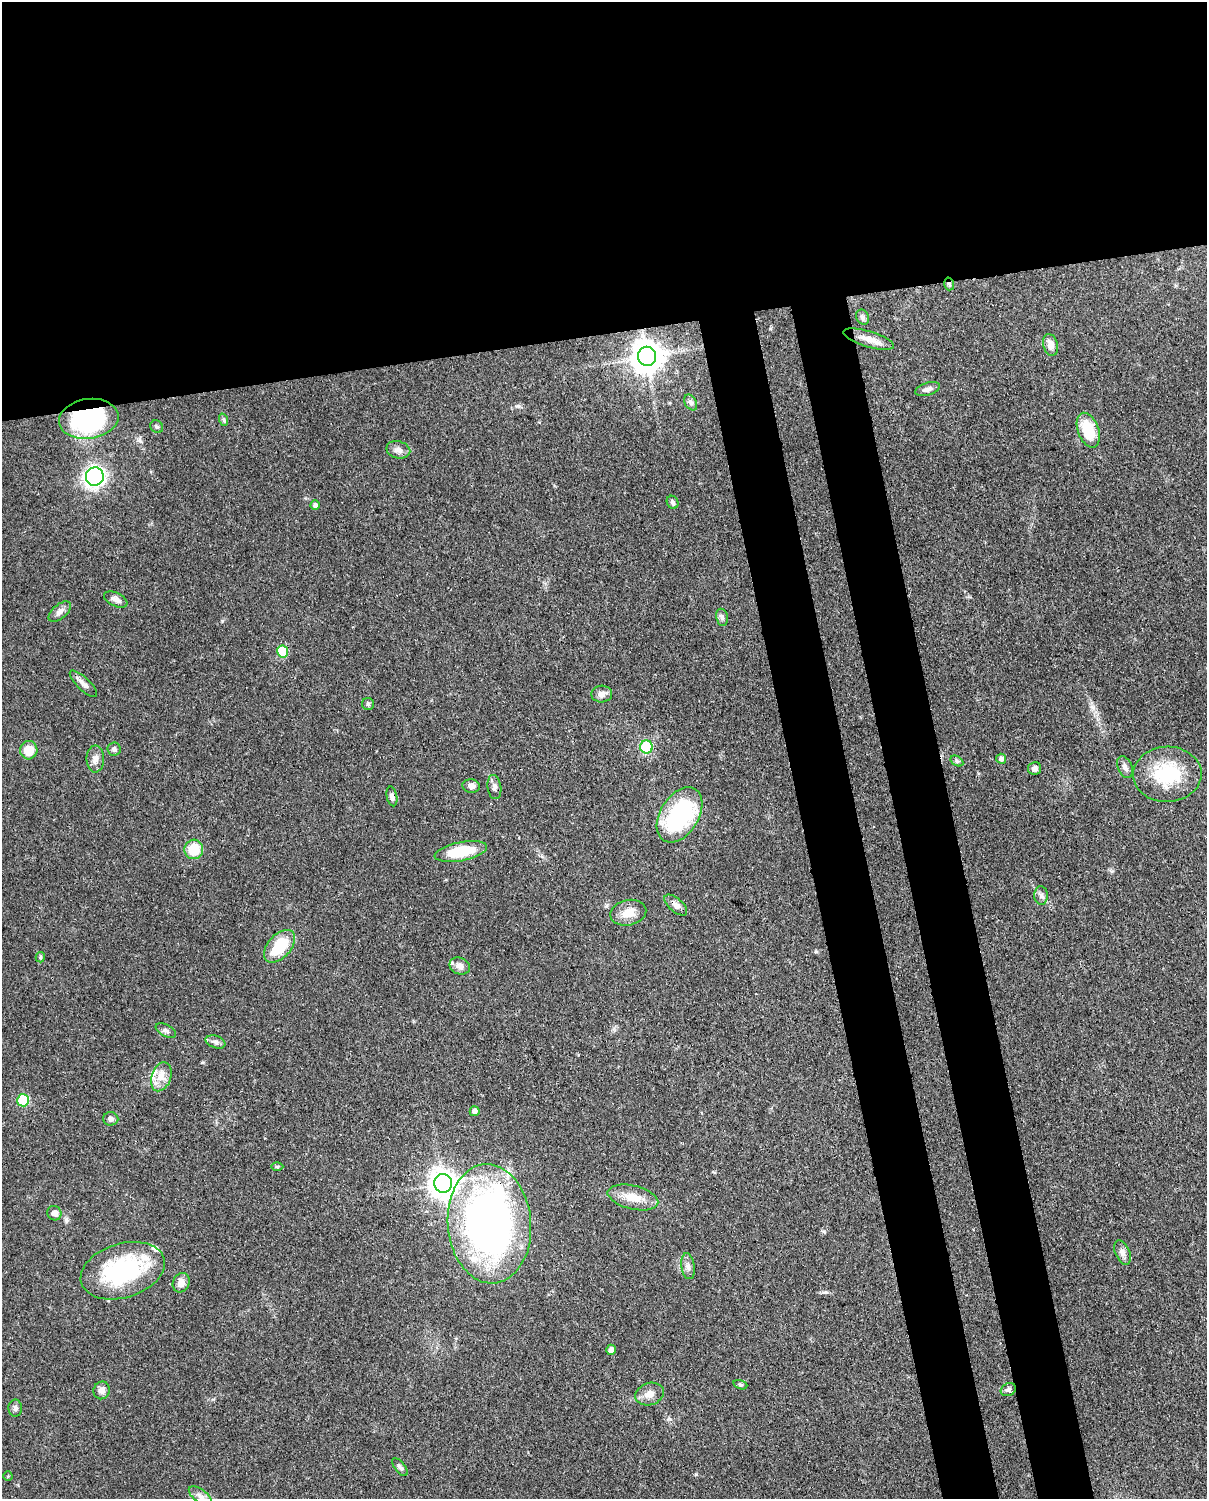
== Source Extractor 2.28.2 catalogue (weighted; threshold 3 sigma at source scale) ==
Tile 2 of 4 x 3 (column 2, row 1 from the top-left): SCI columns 1295-2499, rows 3259-4755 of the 5002 x 4908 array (HDU 1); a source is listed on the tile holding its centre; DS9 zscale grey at full resolution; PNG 1209 x 1501 px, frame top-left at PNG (2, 2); each listed source drawn as its Kron ellipse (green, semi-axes under 4 px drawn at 4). Shown black and unused: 30% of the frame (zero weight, under 3 of 4 exposures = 7% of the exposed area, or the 3 px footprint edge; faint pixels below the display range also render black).
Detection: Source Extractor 2.28.2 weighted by HDU 2 'WHT'; one run over the whole footprint, this tile lists its part. Background 0.101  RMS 0.004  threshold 0.0182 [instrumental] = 3 sigma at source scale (4.5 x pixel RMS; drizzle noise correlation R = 1.50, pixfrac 1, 0.05/0.05 arcsec/px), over >= 5 px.
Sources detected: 71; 1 inside a brighter object's white glare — neither listed nor drawn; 3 inside a brighter listed object's ellipse — not listed separately; the other 67 listed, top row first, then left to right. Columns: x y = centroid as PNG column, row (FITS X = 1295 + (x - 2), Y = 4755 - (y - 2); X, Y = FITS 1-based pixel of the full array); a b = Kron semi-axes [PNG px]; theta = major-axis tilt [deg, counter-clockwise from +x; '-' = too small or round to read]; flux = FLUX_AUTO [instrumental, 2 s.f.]
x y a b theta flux
949 284 6 5 - 0.89
863 317 8 6 -65 1.3
869 339 26 8 -17 4.9
1050 345 11 7 -74 3.3
647 356 9 9 - 760
927 389 13 6 16 1.8
691 402 8 5 -60 1.2
89 419 30 20 8 60
224 420 6 4 -70 0.66
157 427 7 6 - 0.83
1088 430 18 10 -70 14
398 450 12 8 -13 2.4
95 476 9 9 - 130
673 502 7 5 -60 0.98
315 505 4 4 - 1.3
116 599 13 6 -26 2.1
60 612 13 7 41 2.1
722 617 9 6 -79 1.2
283 652 6 5 - 20
83 684 18 6 -44 2.5
602 694 10 8 3 2.4
368 704 6 6 - 0.81
646 747 6 6 - 20
114 749 6 6 - 1.2
29 750 9 8 - 6.4
95 759 13 8 89 2.7
1001 759 5 4 - 1.1
957 761 7 4 -33 0.81
1125 767 11 7 -65 1.9
1034 768 7 6 - 1.6
1167 774 34 27 2 25
471 786 9 6 -8 1.9
494 787 12 7 -82 1.6
392 796 10 5 -78 1.4
679 815 30 19 58 46
194 849 10 9 - 10
461 852 26 9 11 15
1041 895 9 7 -89 1.5
676 905 14 6 -41 2
628 913 18 12 13 5.7
279 946 19 11 48 15
40 957 5 4 - 0.54
460 966 10 8 -23 3
166 1030 11 6 -28 1.2
215 1042 10 6 -19 1.4
161 1077 15 9 71 4.2
23 1100 6 6 - 29
475 1111 5 5 - 1.6
111 1119 7 6 - 1.4
277 1167 6 4 0 0.52
443 1183 9 9 - 520
633 1197 26 12 -13 7.3
54 1213 7 7 - 2.2
489 1224 60 41 -85 210
1123 1252 13 7 -67 1.9
688 1266 13 6 -81 1.9
123 1271 43 27 17 47
181 1283 10 8 64 3.6
611 1350 5 5 - 2.2
740 1385 7 4 -18 0.65
102 1390 9 8 - 2.4
1008 1390 8 6 27 1.3
650 1394 14 11 18 3.6
15 1408 8 7 - 1.4
400 1467 10 5 -51 1.2
8 1476 4 4 - 0.39
200 1496 13 6 -37 2.1
Overlapping masked pixels (flux is a lower limit): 4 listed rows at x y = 949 284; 89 419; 392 796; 489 1224
Unlisted compact peaks at least as high as the median listed source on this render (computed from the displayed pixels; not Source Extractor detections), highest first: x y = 222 621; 696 1474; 518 406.